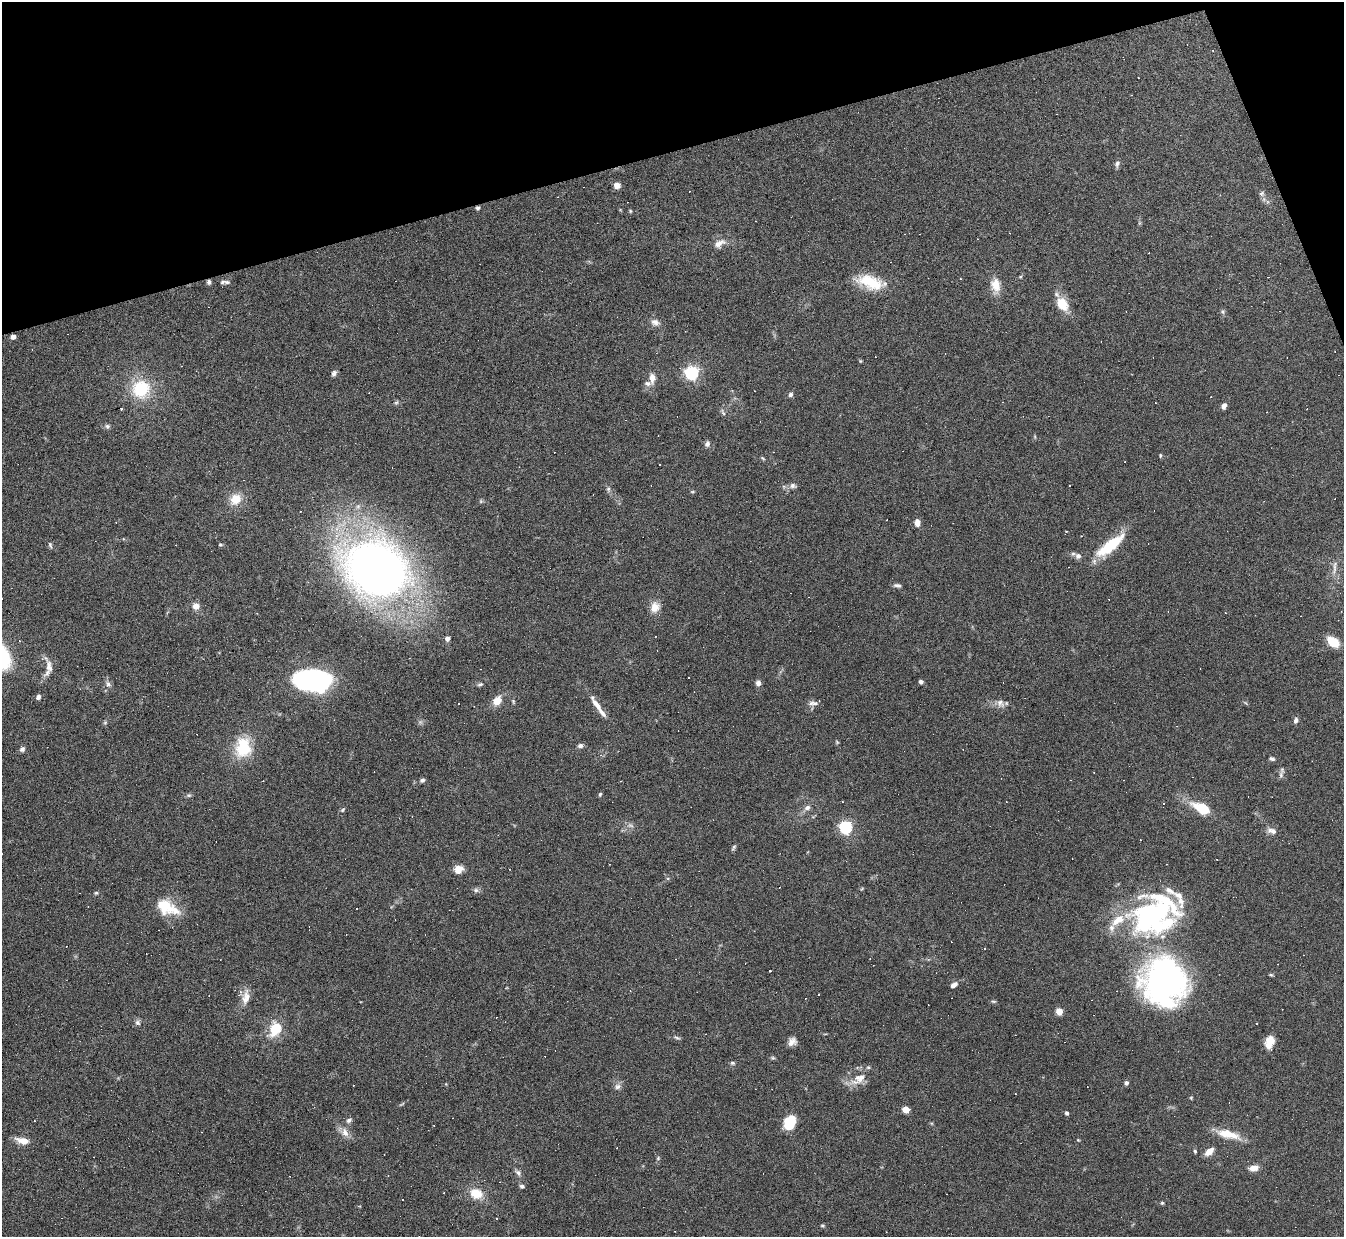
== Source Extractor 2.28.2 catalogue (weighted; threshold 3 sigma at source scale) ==
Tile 3 of 4 x 4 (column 3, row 1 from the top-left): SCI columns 2687-4028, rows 3852-5086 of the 5371 x 5357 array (HDU 1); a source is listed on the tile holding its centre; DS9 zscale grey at full resolution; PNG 1346 x 1239 px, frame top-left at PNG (2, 2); no overlay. Shown black and unused: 14% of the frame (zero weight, under 4 of 8 exposures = <1% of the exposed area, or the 3 px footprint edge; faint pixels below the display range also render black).
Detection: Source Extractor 2.28.2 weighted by HDU 2 'WHT'; one run over the whole footprint, this tile lists its part. Background 0.0744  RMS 0.0043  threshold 0.0175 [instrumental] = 3 sigma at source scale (4.09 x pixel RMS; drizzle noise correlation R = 1.36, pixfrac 0.8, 0.05/0.05 arcsec/px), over >= 5 px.
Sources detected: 219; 2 too faint to see at this stretch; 1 inside a brighter object's white glare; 82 cosmic-ray / hot-pixel residue — not listed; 12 inside a brighter listed object's ellipse — not listed separately; the other 122 listed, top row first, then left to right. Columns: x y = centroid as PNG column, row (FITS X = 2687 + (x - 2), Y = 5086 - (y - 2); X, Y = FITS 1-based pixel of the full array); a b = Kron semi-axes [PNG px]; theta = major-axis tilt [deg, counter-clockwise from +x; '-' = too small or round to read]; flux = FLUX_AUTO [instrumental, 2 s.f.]
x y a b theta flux
1117 164 9 6 74 1.1
617 185 6 6 - 2.7
1262 193 7 7 - 1.1
478 208 5 4 - 0.78
630 211 5 4 - 0.43
719 243 19 10 29 3.5
1020 276 5 3 - 0.43
209 282 6 5 - 0.9
223 282 9 6 1 1.3
870 282 35 15 -15 14
995 285 19 11 -83 5.6
1062 304 18 12 -51 7.6
1223 312 6 6 - 0.75
655 322 12 8 -25 2.3
13 336 4 4 - 3.1
860 361 6 3 72 0.36
692 372 6 6 - 91
334 373 7 5 68 1.4
652 378 12 7 89 3.3
141 389 18 17 - 20
791 394 6 5 - 0.96
396 402 7 5 51 0.65
1224 406 7 5 61 1.6
121 409 3 3 - 0.5
723 412 10 4 -65 0.82
107 426 7 6 - 0.99
707 444 8 7 - 1.2
1160 455 5 4 - 0.51
762 458 6 4 -32 0.47
793 486 10 7 -15 1.3
608 489 6 5 - 0.82
692 492 6 4 0 0.45
235 499 13 11 44 6.9
917 522 8 6 89 2.5
50 545 9 4 -71 0.76
220 545 5 4 - 0.55
1111 545 39 12 39 16
1078 556 9 8 - 1.6
1334 567 24 5 83 2.6
376 569 50 41 -21 370
897 585 9 5 -9 1.1
196 606 8 8 - 2.7
655 607 15 12 67 4
447 639 6 5 - 1.5
1333 642 11 7 -38 9.4
49 667 20 8 -83 3.5
689 677 3 2 - 0.64
312 680 29 16 -4 91
921 682 4 4 - 1.5
108 683 7 5 -42 1.1
758 683 7 6 - 1.7
480 684 7 4 21 0.76
38 697 5 4 - 1.2
497 701 10 7 51 5.2
513 701 7 4 -64 0.57
813 703 14 7 2 1.6
1000 703 13 10 -54 2.5
596 704 18 6 -51 3.9
1296 720 8 6 78 1.3
105 723 5 5 - 0.54
837 742 5 4 - 0.48
580 746 6 5 - 1.4
243 747 24 18 84 17
22 749 6 5 - 1.3
1272 759 7 5 -14 0.92
1281 775 12 6 78 1.3
422 780 6 5 - 0.82
600 794 5 4 - 0.56
189 795 7 5 -19 0.73
1164 804 4 3 - 0.34
807 807 9 6 28 1.7
1202 808 15 8 -26 15
342 810 7 5 49 0.68
845 827 6 5 - 70
1272 831 13 7 -15 2.2
734 848 8 4 65 0.69
458 869 9 8 - 4.6
862 889 7 3 45 0.36
476 890 7 6 - 1
96 893 5 5 - 0.51
164 905 24 18 -33 12
356 908 3 2 - 0.55
1152 915 53 31 17 67
770 970 3 3 - 2.1
1271 975 6 4 6 0.47
1164 982 56 52 -74 110
954 985 9 6 35 1.8
818 995 3 2 - 0.59
246 997 21 11 79 4.6
993 1001 8 4 -1 0.56
1059 1012 5 4 - 8.7
137 1022 8 6 17 1.1
1257 1023 3 3 - 4.7
275 1028 7 6 - 27
677 1038 10 4 -25 0.77
1270 1041 15 10 67 4.4
792 1042 10 9 - 2.3
773 1058 5 5 - 0.55
732 1063 7 5 -1 0.7
858 1079 28 12 33 6.1
1126 1083 5 5 - 1.1
618 1087 10 8 15 1.5
1191 1098 5 5 - 0.4
402 1104 9 3 33 0.56
906 1109 5 4 - 9.5
1067 1113 4 4 - 1.2
349 1120 8 6 29 1.1
790 1122 15 11 61 9.5
345 1132 14 9 -64 3.2
1228 1134 31 10 -15 8.4
1078 1140 5 3 - 0.33
23 1141 15 7 -12 4.4
1195 1151 5 4 - 0.57
1209 1151 9 6 38 4
658 1158 6 5 - 0.57
1254 1168 11 7 11 3.2
518 1172 10 6 -41 1.3
522 1186 5 4 - 0.97
476 1193 14 11 -21 7.8
1162 1203 5 4 - 0.54
497 1219 3 3 - 0.37
822 1226 7 3 -8 0.47
Overlapping masked pixels (flux is a lower limit): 3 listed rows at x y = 478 208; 209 282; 13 336